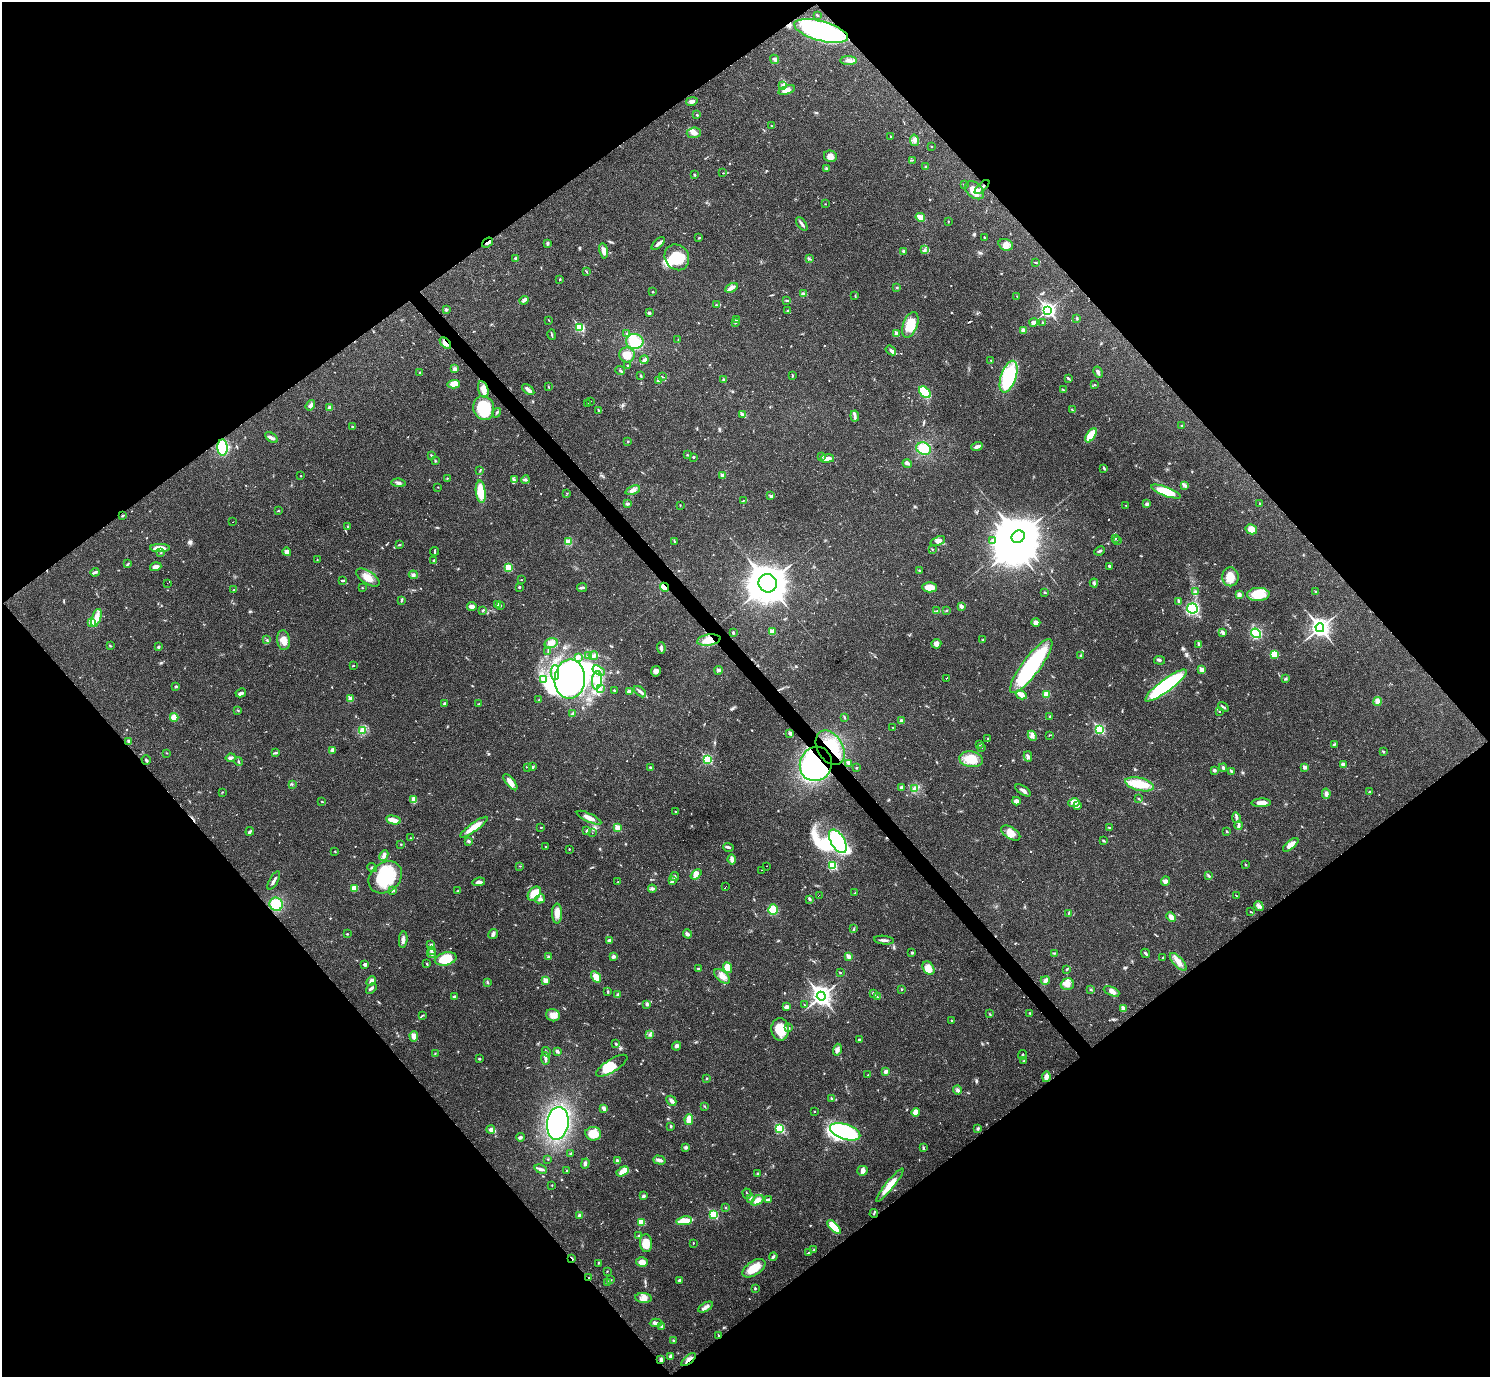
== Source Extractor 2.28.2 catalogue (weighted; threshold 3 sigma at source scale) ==
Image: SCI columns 1-5950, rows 157-5653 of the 5953 x 5950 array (HDU 1 of 3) = the unmasked area's bounding box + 8 px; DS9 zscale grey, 4 x 4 block average (1 PNG px = mean of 4 x 4 image px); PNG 1492 x 1379 px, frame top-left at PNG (2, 2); each listed source drawn as its Kron ellipse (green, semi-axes under 4 px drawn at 4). Shown black and unused: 50% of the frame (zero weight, under 3 of 4 exposures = <1% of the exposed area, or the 3 px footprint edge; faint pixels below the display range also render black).
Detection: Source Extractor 2.28.2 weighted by HDU 2 'WHT'. Background 0.0361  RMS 0.0026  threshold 0.0118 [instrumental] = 3 sigma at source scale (4.5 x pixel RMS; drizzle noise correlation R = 1.50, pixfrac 1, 0.05/0.05 arcsec/px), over >= 5 px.
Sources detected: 744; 1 too faint to see at this stretch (4 x 4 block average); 17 inside a brighter object's white glare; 8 cosmic-ray / hot-pixel residue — neither listed nor drawn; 14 coinciding with a brighter row at this scale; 27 inside a brighter listed object's ellipse — not listed separately; of the other 677, all 500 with FLUX_AUTO >= 0.759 (the completeness limit of this list) listed and drawn (177 fainter detections not listed), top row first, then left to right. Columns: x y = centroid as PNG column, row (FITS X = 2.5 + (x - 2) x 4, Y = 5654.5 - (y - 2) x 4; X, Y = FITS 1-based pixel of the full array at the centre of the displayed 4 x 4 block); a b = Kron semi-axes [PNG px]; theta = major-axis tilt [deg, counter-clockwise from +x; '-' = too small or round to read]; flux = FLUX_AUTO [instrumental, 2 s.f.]
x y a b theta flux
817 15 2 2 - 1.3
821 31 28 10 -16 200
775 59 5 2 - 2.8
849 61 8 3 -1 4.8
783 85 4 3 - 3.4
786 90 8 4 17 9.1
692 101 6 3 12 5.4
697 115 3 2 - 1.2
772 126 3 2 - 1.2
694 133 7 5 3 6.9
891 137 2 2 - 2.4
914 140 6 3 -81 3.7
931 146 2 2 - 0.96
830 156 6 5 - 11
912 160 4 2 - 1.2
926 167 3 3 - 2.4
826 168 3 3 - 2.1
723 173 2 2 - 0.94
694 175 3 2 - 1.6
964 185 2 2 - 0.89
982 187 9 2 44 5.1
974 190 11 7 -41 15
825 204 2 2 - 0.79
920 217 5 2 - 18
948 221 2 2 - 0.85
802 224 8 2 -53 4.8
984 237 2 2 - 1.1
699 238 3 2 - 1.5
487 243 6 2 36 4.1
547 243 3 2 - 3.2
658 243 8 2 42 6
1006 245 7 5 -17 9.9
925 250 3 2 - 1.3
604 251 8 3 -81 9.6
903 251 3 2 - 3.6
677 257 13 12 - 47
516 258 3 3 - 3.1
809 259 4 2 - 1.5
1036 263 3 2 - 1.2
586 272 4 2 - 1.2
560 279 3 2 - 1
897 287 3 2 - 1.3
731 288 7 3 29 10
653 292 2 2 - 1.7
803 294 4 2 - 4.3
855 296 3 2 - 0.93
1017 296 2 2 - 0.76
524 300 4 4 - 3.8
787 300 4 2 - 1.9
716 305 2 2 - 1.2
446 310 3 3 - 2.1
788 310 3 2 - 1
1048 310 4 3 - 430
649 313 2 2 - 6.9
1077 318 4 2 - 1.4
549 320 2 2 - 0.81
737 320 3 2 - 1.5
1034 322 4 4 - 5.9
1043 322 2 2 - 1.9
735 323 2 2 - 1.5
910 325 13 7 69 36
580 327 2 2 - 130
1023 330 4 3 - 7.1
627 333 2 2 - 1.7
897 334 2 2 - 22
552 335 5 2 - 2
678 340 2 2 - 0.84
635 341 9 7 -1 31
445 343 7 3 -46 12
891 350 5 3 - 4.6
627 355 8 7 - 19
644 360 4 4 - 3.8
991 360 2 2 - 0.91
627 365 2 2 - 1.1
455 369 3 3 - 3.9
620 371 5 2 - 1.4
420 372 2 2 - 1.8
1098 372 6 3 -63 4.8
641 376 3 2 - 1.8
792 376 3 2 - 1.2
662 377 4 2 - 1.4
1009 377 16 7 71 150
1068 378 4 2 - 2.7
723 380 3 2 - 1.9
659 381 4 3 - 5.5
454 384 6 4 4 15
1095 385 2 2 - 0.97
549 387 4 2 - 1.1
483 389 9 5 -75 12
528 390 7 2 -39 9.4
1063 390 3 2 - 1.3
925 392 7 4 -44 60
590 401 2 2 - 1.2
587 403 2 2 - 1.2
310 405 5 3 - 3.4
330 407 3 3 - 4.2
484 408 12 10 -77 96
598 410 4 2 - 2
1072 410 3 2 - 1.7
496 413 5 2 - 1.6
742 414 3 3 - 2.2
855 416 5 3 - 3.5
1182 426 3 2 - 0.97
353 427 3 2 - 2.5
1091 435 8 4 56 31
271 437 7 3 -38 4.7
628 441 2 2 - 1.1
977 446 6 3 16 6.3
222 447 8 5 -86 68
923 449 7 6 - 34
431 455 2 2 - 1.2
687 455 2 2 - 1.1
822 456 3 2 - 2.5
693 457 2 2 - 1.8
827 458 7 2 8 13
435 461 2 2 - 1.2
907 463 5 3 - 3.2
1104 469 3 2 - 2
480 470 3 2 - 1.3
301 476 2 2 - 0.83
722 476 2 2 - 15
447 478 2 2 - 1.1
514 480 3 2 - 1.4
525 480 4 3 - 2.5
399 483 7 3 -8 4.2
1184 485 3 2 - 1.6
438 487 2 2 - 0.8
633 490 8 3 21 6.3
481 492 11 5 -84 36
1166 492 16 4 -20 45
567 493 2 2 - 0.77
771 496 4 3 - 2.7
743 501 3 2 - 1.3
627 504 3 3 - 2.2
1147 504 4 3 - 3
1260 504 2 2 - 1.4
680 505 2 2 - 1.1
1126 506 2 2 - 0.78
278 511 4 2 - 1.1
123 516 3 2 - 1.9
233 522 2 2 - 3.1
348 527 3 2 - 1.9
1251 529 6 5 - 18
1018 537 7 6 - 4300
1115 539 3 2 - 1.5
992 540 3 3 - 2.8
938 541 8 4 21 6.3
1117 541 2 2 - 0.93
568 542 2 2 - 19
675 542 2 2 - 0.83
399 545 4 2 - 1.4
160 548 10 3 1 16
932 549 2 2 - 0.83
434 551 4 2 - 1.8
1099 551 5 2 - 3
287 552 4 4 - 5.5
161 553 3 2 - 0.89
317 560 2 2 - 0.82
434 560 3 2 - 1.7
128 564 3 2 - 1.4
1109 566 3 2 - 3.5
156 567 6 3 18 8.3
508 568 2 2 - 73
919 571 2 2 - 0.93
95 572 4 3 - 3.2
413 575 4 3 - 3.2
368 577 13 6 -33 16
1230 577 9 8 - 25
343 580 4 2 - 1.9
521 580 2 2 - 0.84
167 583 2 2 - 5.3
768 583 9 8 - 3300
1094 583 4 2 - 2.4
519 587 3 2 - 1.4
582 587 5 2 - 4.9
664 587 5 2 - 15
929 587 7 5 -2 18
362 588 2 2 - 0.77
234 590 2 2 - 0.84
1195 591 3 2 - 1.6
1044 592 2 2 - 1.8
1316 592 3 2 - 1.3
1258 594 11 6 2 44
1239 595 4 3 - 5.1
401 600 4 2 - 1.8
1179 601 4 2 - 4.6
498 605 3 2 - 5.4
472 606 5 2 - 11
500 606 2 2 - 0.85
961 606 4 2 - 4.7
1192 608 5 5 - 120
947 610 2 2 - 1.2
483 611 3 2 - 1.1
937 611 2 2 - 0.94
96 618 9 4 71 14
92 623 2 2 - 39
1036 623 4 4 - 7
1320 628 4 3 - 730
772 632 2 2 - 26
1222 632 3 3 - 4.3
733 633 3 3 - 1.7
1256 633 5 4 - 56
267 640 2 2 - 1.5
283 640 10 6 -82 14
709 640 12 5 9 19
982 640 2 2 - 1.1
551 643 7 5 14 12
936 644 5 4 - 8.1
1199 645 3 2 - 4.7
111 646 3 2 - 1.3
158 647 2 2 - 3
661 648 6 2 -87 4.9
548 651 2 2 - 0.79
1274 654 4 4 - 34
589 656 3 2 - 1.6
593 656 5 3 - 6
1081 656 3 2 - 1.7
578 658 3 2 - 1.5
1160 660 5 2 - 3.1
353 665 2 2 - 1.4
1031 666 33 9 53 190
599 670 7 3 -32 6.5
719 670 4 2 - 1.8
1202 670 2 2 - 29
656 671 5 4 - 6.8
555 672 7 2 89 4.3
946 678 2 2 - 5.4
543 679 4 3 - 3.9
570 679 19 15 87 320
1285 679 3 2 - 1.8
597 680 9 5 81 12
1166 685 25 6 36 250
176 686 4 2 - 1.4
600 689 3 2 - 1.8
614 690 4 2 - 0.97
629 692 3 2 - 7.9
640 692 7 3 -41 5.1
241 693 5 3 - 3.4
1046 694 3 3 - 15
1021 695 6 2 -30 20
351 699 2 2 - 34
539 700 2 2 - 1
1377 701 4 4 - 11
445 704 3 2 - 5.2
478 704 3 2 - 0.97
1223 707 6 2 -36 2.6
238 711 2 2 - 1
1219 711 2 2 - 1.5
573 714 4 3 - 2.9
1050 716 2 2 - 1.5
174 717 4 4 - 17
844 717 3 2 - 1.4
902 721 3 3 - 3.7
893 728 2 2 - 1
1099 729 3 2 - 200
362 730 4 3 - 3.7
790 733 2 2 - 11
1049 735 2 2 - 0.8
1032 736 5 3 - 5.2
988 739 3 2 - 0.96
129 742 3 2 - 3.7
979 744 4 2 - 1.7
1334 744 4 2 - 2
981 747 2 2 - 1.8
830 748 19 12 -59 54
332 750 3 3 - 2.4
1383 751 3 2 - 1.2
167 753 2 2 - 0.98
275 753 3 2 - 1.4
1028 756 5 3 - 4
231 758 5 3 - 4.7
707 759 2 2 - 160
971 759 12 7 -9 30
146 760 5 2 - 2.7
239 761 4 2 - 1.9
849 763 4 3 - 2.5
816 764 17 16 - 350
1343 764 3 3 - 5.8
528 767 3 2 - 1.3
533 767 3 2 - 1.8
651 767 2 2 - 3.2
1305 767 2 2 - 14
856 768 2 2 - 1.3
1223 768 4 2 - 3
1214 770 4 3 - 2.9
1231 771 4 2 - 2.8
510 782 10 4 -51 10
292 784 2 2 - 0.79
1139 784 15 6 -13 35
901 787 3 2 - 2.1
915 788 4 3 - 4.4
1023 790 9 3 -33 5.1
1370 791 3 2 - 1.2
222 792 2 2 - 1
1326 794 5 3 - 4.1
1138 798 3 2 - 1.2
414 800 4 3 - 13
1016 801 4 4 - 5.9
322 802 2 2 - 1.1
1074 803 5 4 - 6.2
1261 803 9 3 1 12
1078 806 4 2 - 1.5
675 812 2 2 - 0.95
589 818 13 3 -25 12
1236 818 5 3 - 3.4
393 820 7 3 -12 16
1238 825 4 3 - 3.1
474 827 16 3 36 24
541 827 2 2 - 1.4
1109 827 3 2 - 1.3
617 828 2 2 - 36
250 831 4 2 - 2.3
587 831 4 3 - 3.2
1227 831 3 2 - 1.2
592 833 2 2 - 0.8
1011 833 11 5 -32 16
410 838 2 2 - 0.79
1103 840 3 3 - 1.6
469 841 2 2 - 3.1
838 841 13 7 -59 240
401 844 2 2 - 1.7
1291 845 9 4 39 14
546 847 2 2 - 0.9
728 847 5 3 - 3.1
569 849 2 2 - 0.92
335 852 3 2 - 0.84
384 855 5 3 - 5.3
732 859 5 3 - 7.8
1246 865 2 2 - 1.1
520 866 2 2 - 0.81
766 866 2 2 - 2
832 866 2 2 - 100
372 868 5 3 - 2.8
761 870 2 2 - 6.9
696 874 6 4 40 9.4
1209 876 4 2 - 2
385 877 18 14 41 88
675 877 4 3 - 3.9
274 881 10 2 60 5.2
672 881 4 2 - 2.4
1165 881 5 3 - 6.3
479 882 6 3 7 4.3
618 882 2 2 - 1.1
726 886 2 2 - 30
354 889 3 3 - 18
652 889 4 3 - 3.3
392 890 3 2 - 1.4
457 891 2 2 - 0.94
855 893 3 2 - 0.81
534 894 8 5 52 31
819 895 2 2 - 1.3
1236 896 3 2 - 1
540 899 5 4 - 4.7
810 899 3 3 - 2.2
276 904 7 6 - 39
1259 906 5 4 - 4.8
773 910 5 4 - 31
1251 912 3 2 - 0.96
1068 913 3 2 - 1.1
557 914 10 5 89 11
1171 917 5 3 - 10
854 929 2 2 - 1.5
347 934 3 2 - 0.99
493 934 5 3 - 5.5
687 934 4 3 - 3.9
403 940 8 3 84 6.2
609 940 4 3 - 2.7
884 940 10 2 -6 4.6
431 945 2 2 - 6.1
431 950 3 2 - 1.6
912 953 2 2 - 3
1054 953 3 2 - 1.4
1146 953 5 2 - 2.6
431 954 5 2 - 2.6
613 956 3 2 - 4.2
848 956 2 2 - 18
548 957 2 2 - 9.6
1163 957 3 2 - 1.2
446 959 11 6 14 35
1178 962 11 5 -47 12
365 964 3 3 - 3.6
427 964 4 2 - 1.4
727 968 6 4 -69 17
928 968 7 5 -56 17
698 969 2 2 - 2.7
1066 969 4 2 - 1.3
840 973 3 2 - 1.3
722 976 9 5 -42 10
596 977 6 3 -56 16
545 980 2 2 - 24
1045 980 4 3 - 3.3
371 981 5 3 - 7.3
487 982 3 2 - 1.1
1067 984 6 6 - 8.8
371 988 6 2 41 3.5
901 989 2 2 - 2.5
1091 989 3 2 - 1.4
1112 991 8 4 -25 6.8
608 992 3 2 - 1.7
873 993 2 2 - 2.5
618 995 4 2 - 2.9
821 996 4 3 - 790
454 997 3 3 - 2.9
877 997 2 2 - 0.95
647 1004 3 3 - 3.9
804 1005 2 2 - 1.1
787 1007 3 2 - 7.6
1123 1009 4 3 - 9.1
1030 1013 3 3 - 1.8
990 1014 2 2 - 0.91
422 1015 2 2 - 0.86
553 1015 7 6 - 9.5
952 1021 2 2 - 1.3
789 1028 3 2 - 1.3
780 1029 11 9 -89 35
650 1034 2 2 - 0.89
414 1036 5 4 - 8.7
859 1039 4 2 - 1.5
616 1044 3 2 - 2.2
677 1046 5 3 - 3.1
837 1050 6 3 72 5.7
557 1051 3 2 - 5.2
546 1052 5 2 - 1.1
435 1053 2 2 - 0.98
1022 1055 5 2 - 2
545 1058 6 2 -83 5.8
479 1059 3 2 - 1.3
1024 1061 2 2 - 0.78
612 1066 18 6 32 33
886 1071 3 2 - 6.3
868 1075 2 2 - 0.85
1046 1077 5 3 - 9.1
707 1078 2 2 - 0.81
957 1090 4 3 - 3.4
831 1098 3 2 - 1.3
671 1101 5 3 - 6
704 1106 3 2 - 0.88
604 1108 4 3 - 3.6
815 1112 2 2 - 0.98
916 1112 4 3 - 15
689 1119 5 2 - 23
558 1123 16 10 83 260
670 1126 3 2 - 1.9
978 1128 3 3 - 2.5
491 1129 4 3 - 5.2
780 1129 3 2 - 130
845 1132 16 7 -18 210
593 1134 8 6 -5 24
520 1137 4 3 - 3.4
686 1148 2 2 - 4.2
923 1148 4 2 - 2.1
571 1153 2 2 - 1
548 1159 2 2 - 1.3
617 1160 3 2 - 2.6
659 1160 6 3 -16 5
585 1164 5 3 - 4.1
541 1169 6 2 -21 5.6
567 1170 2 2 - 1.8
623 1171 6 4 29 14
862 1171 5 5 - 7
758 1174 3 2 - 2
552 1185 2 2 - 0.79
890 1185 21 4 51 26
747 1194 5 2 - 1.4
643 1196 3 2 - 3.1
750 1198 3 3 - 2.3
768 1199 4 3 - 2.3
757 1200 7 4 34 9.8
726 1207 2 2 - 1.1
874 1214 4 2 - 1.7
579 1215 3 3 - 2.7
713 1215 2 2 - 120
684 1221 8 3 10 42
641 1222 4 3 - 11
834 1227 9 4 -47 36
639 1235 3 2 - 1
646 1243 9 6 -85 19
693 1243 2 2 - 0.77
814 1250 4 2 - 2.4
808 1253 3 2 - 1.3
773 1257 4 2 - 2.8
572 1258 4 2 - 1.8
642 1262 6 5 - 13
598 1263 2 2 - 1.1
754 1268 13 7 34 28
607 1271 2 2 - 0.94
589 1278 2 2 - 1.2
610 1280 3 2 - 1.6
680 1280 3 2 - 3.4
608 1282 3 2 - 1.8
755 1288 3 2 - 1.6
643 1298 8 5 -5 9
706 1307 8 3 30 6.7
656 1323 6 3 4 6.9
661 1327 3 2 - 2.2
719 1335 3 2 - 1.5
674 1341 3 2 - 1.9
670 1356 4 3 - 4.2
661 1360 3 3 - 3.5
689 1360 9 2 38 6
Overlapping masked pixels (flux is a lower limit): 12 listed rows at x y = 821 31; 982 187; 487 243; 445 343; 664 587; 709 640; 830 748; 816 764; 572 1258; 589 1278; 719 1335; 689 1360
Diffuse or blended objects may show on this block-average render without a row.